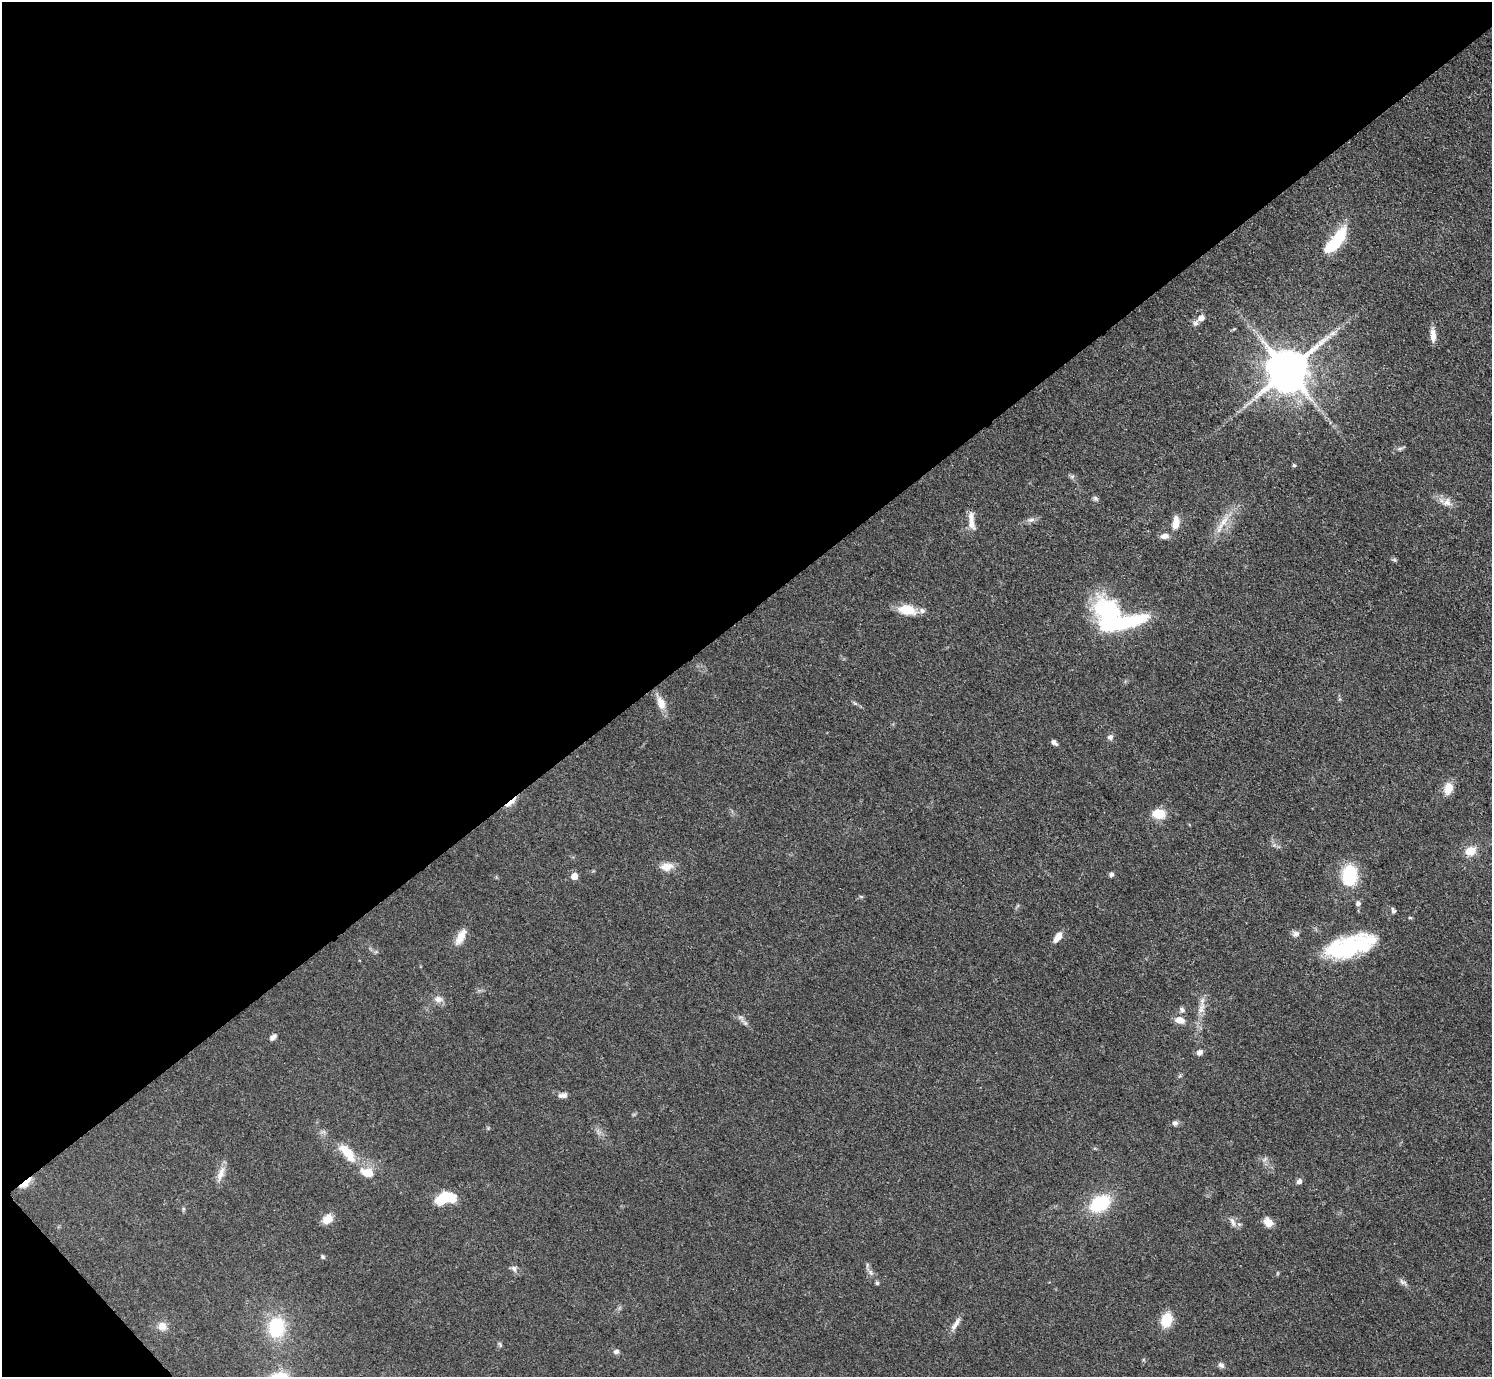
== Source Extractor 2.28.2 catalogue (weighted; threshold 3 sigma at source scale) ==
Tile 5 of 4 x 4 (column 1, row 2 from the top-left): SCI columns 8-1497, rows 3057-4431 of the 5971 x 5968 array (HDU 1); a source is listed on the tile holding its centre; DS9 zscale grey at full resolution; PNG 1494 x 1379 px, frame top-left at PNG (2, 2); no overlay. Shown black and unused: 45% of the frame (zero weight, under 3 of 5 exposures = <1% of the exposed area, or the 3 px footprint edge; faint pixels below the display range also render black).
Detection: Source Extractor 2.28.2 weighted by HDU 2 'WHT'; one run over the whole footprint, this tile lists its part. Background 0.0501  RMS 0.0052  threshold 0.0233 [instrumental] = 3 sigma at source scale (4.5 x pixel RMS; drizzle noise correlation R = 1.50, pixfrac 1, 0.05/0.05 arcsec/px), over >= 5 px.
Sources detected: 75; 1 inside a brighter object's white glare — not listed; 6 inside a brighter listed object's ellipse — not listed separately; the other 68 listed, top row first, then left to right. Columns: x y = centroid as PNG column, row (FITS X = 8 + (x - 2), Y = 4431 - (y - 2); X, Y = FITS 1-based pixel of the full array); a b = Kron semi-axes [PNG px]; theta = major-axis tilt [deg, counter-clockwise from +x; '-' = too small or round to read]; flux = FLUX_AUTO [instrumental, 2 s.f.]
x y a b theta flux
1336 241 33 11 52 26
1201 318 7 6 - 3.5
1195 323 8 7 - 1.7
1333 333 9 6 16 2.1
1433 335 19 7 -86 4
1287 371 12 11 - 2100
1400 448 9 4 9 1.2
1294 465 5 4 - 0.67
1072 476 7 4 1 1
1095 498 7 6 - 1.1
1447 502 10 9 - 3.5
1031 520 10 5 13 1.9
1224 521 22 7 52 7.1
1176 523 16 8 81 6.2
971 524 16 9 -62 4.2
1164 536 10 7 8 2.9
907 610 20 11 -10 11
1122 623 61 17 7 47
661 703 19 9 -70 5.9
1110 737 8 7 - 1.6
1054 742 6 4 -43 2.3
1448 788 14 10 75 6.5
511 802 20 4 40 3.5
1158 814 14 10 -2 10
1470 851 10 8 18 8.6
666 867 17 10 6 5.3
1111 874 6 5 - 1.2
574 876 5 5 - 7
1349 876 17 12 82 33
861 897 6 4 -19 0.64
1358 903 6 6 - 1.8
1393 911 8 5 -67 1.1
1410 918 5 3 - 0.61
1296 934 10 7 12 1.9
460 937 23 9 62 6
1058 937 14 7 54 4.1
1347 948 46 20 15 54
438 999 11 8 -6 3
1182 1009 8 6 -46 1.5
1201 1009 14 8 60 3.6
741 1017 8 6 0 1.6
1180 1020 12 8 -15 4.7
273 1037 8 5 39 2
1199 1052 7 6 - 2.1
563 1095 11 6 5 2.2
1175 1123 8 6 9 1.6
347 1153 30 11 -51 12
1265 1159 7 5 46 1.2
221 1173 21 8 67 4.5
1299 1181 6 6 - 1.9
25 1183 19 6 40 5.1
442 1198 18 11 41 12
1100 1204 20 13 31 30
327 1219 14 11 28 4.9
1233 1222 15 6 -69 2.2
1268 1222 11 9 -46 5
323 1257 6 5 - 0.86
514 1268 9 6 -46 1.8
870 1272 9 6 -50 1.8
1403 1282 12 5 -26 1.7
877 1283 5 5 - 0.86
1166 1320 13 10 74 13
955 1324 21 6 56 3.4
162 1326 11 11 - 4.2
276 1327 22 17 83 27
500 1344 8 4 -63 0.86
616 1352 7 6 - 1.7
1221 1365 8 6 -40 1.8
Overlapping masked pixels (flux is a lower limit): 2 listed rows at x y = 511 802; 25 1183